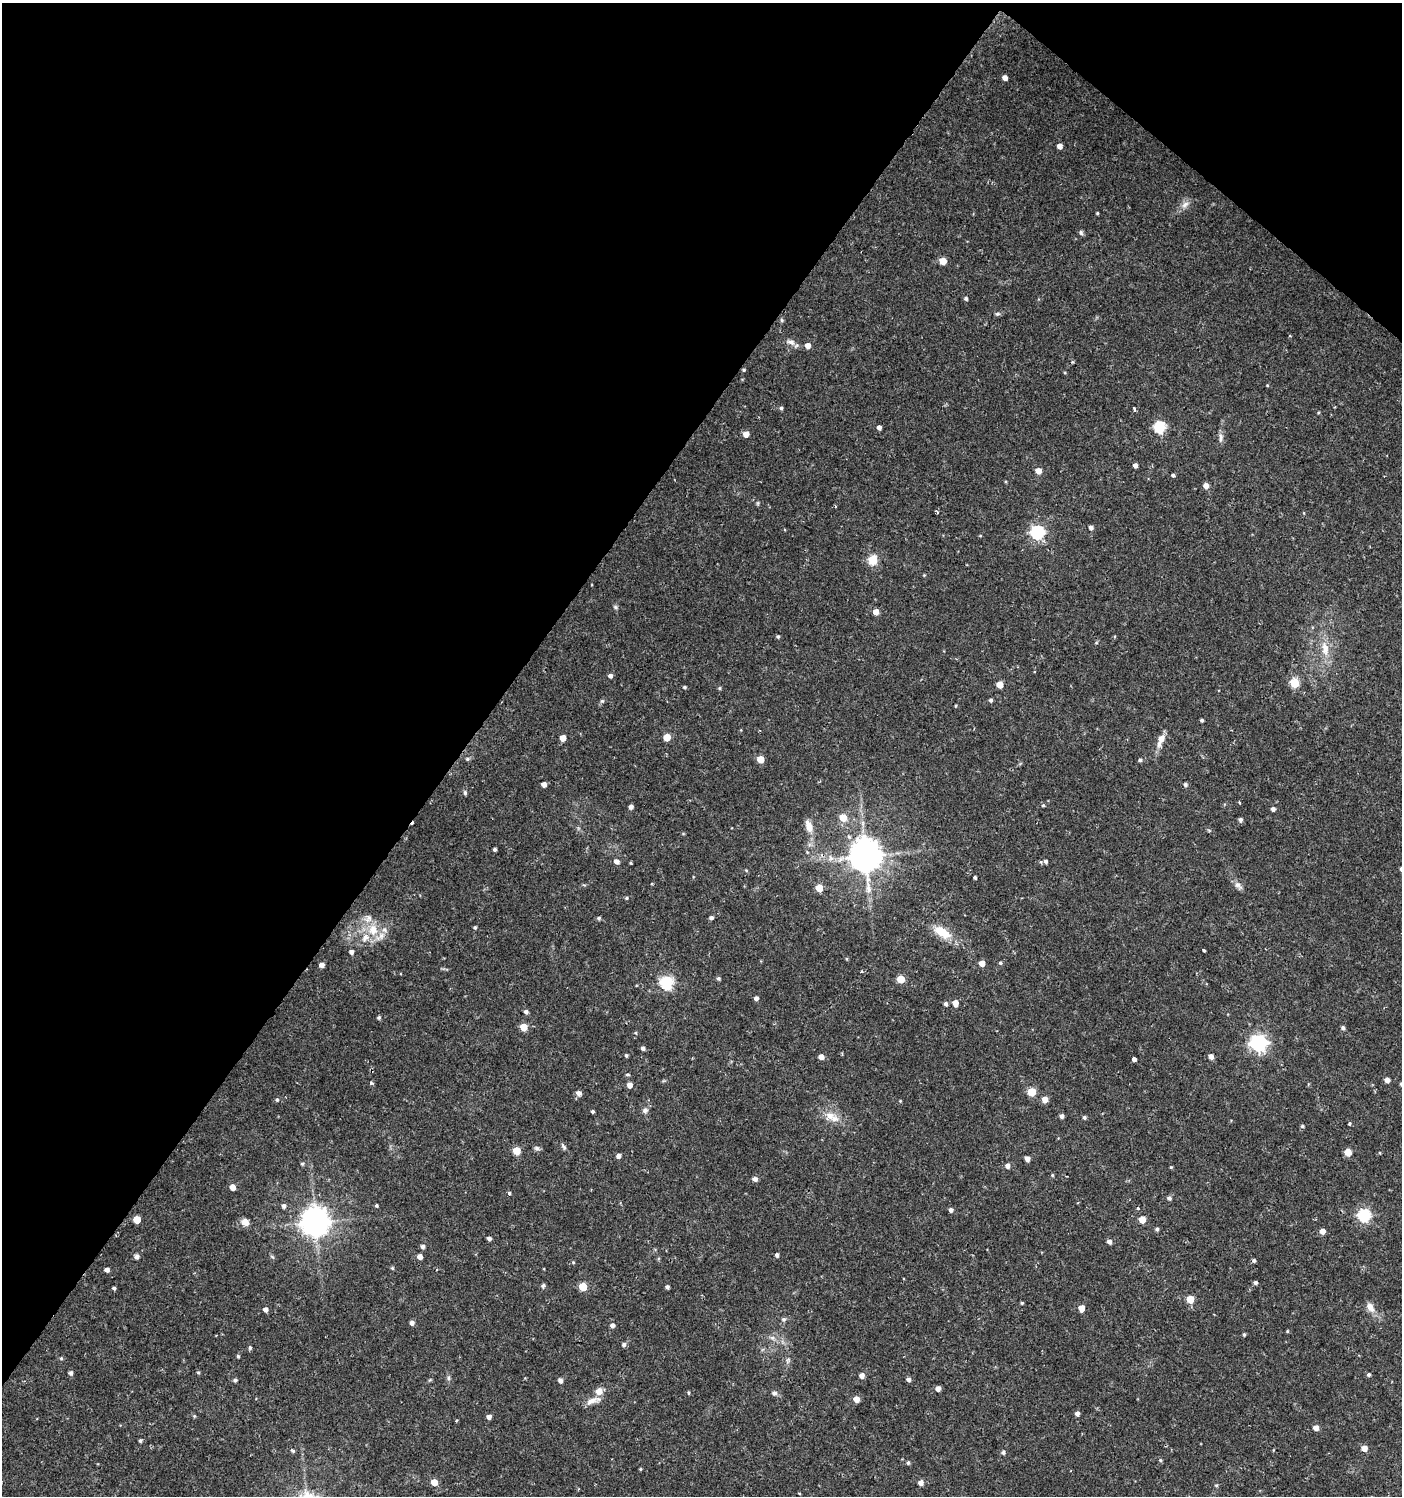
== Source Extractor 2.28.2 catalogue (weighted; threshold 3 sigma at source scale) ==
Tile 2 of 4 x 4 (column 2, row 1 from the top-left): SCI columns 1643-3042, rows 4483-5976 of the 6033 x 6002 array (HDU 1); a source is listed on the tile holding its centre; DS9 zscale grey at full resolution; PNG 1404 x 1498 px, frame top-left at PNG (2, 3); no overlay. Shown black and unused: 37% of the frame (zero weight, under 2 of 3 exposures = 1% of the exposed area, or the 3 px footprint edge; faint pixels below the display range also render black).
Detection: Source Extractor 2.28.2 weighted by HDU 2 'WHT'; one run over the whole footprint, this tile lists its part. Background 0.0256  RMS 0.0039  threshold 0.0174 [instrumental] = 3 sigma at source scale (4.5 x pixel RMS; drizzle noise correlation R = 1.50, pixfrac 1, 0.0396/0.0396 arcsec/px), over >= 5 px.
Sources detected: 208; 2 cosmic-ray / hot-pixel residue — not listed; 4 inside a brighter listed object's ellipse — not listed separately; the other 202 listed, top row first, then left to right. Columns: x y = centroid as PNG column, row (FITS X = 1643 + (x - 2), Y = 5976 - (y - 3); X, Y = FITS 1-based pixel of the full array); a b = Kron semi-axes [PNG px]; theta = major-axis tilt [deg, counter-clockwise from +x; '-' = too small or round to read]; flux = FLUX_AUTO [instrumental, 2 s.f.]
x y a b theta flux
1005 78 4 4 - 2.4
1060 146 4 4 - 2.7
1185 205 13 7 45 2.2
1097 213 3 3 - 0.36
1081 233 8 5 -73 0.74
943 261 5 5 - 7.3
966 298 4 4 - 0.79
998 314 7 5 1 0.72
782 320 6 5 - 0.54
791 342 11 8 -14 2
808 346 5 5 - 2.9
744 370 4 4 - 0.46
1267 385 4 3 - 0.31
781 408 5 4 - 0.79
1134 409 4 2 - 0.8
1318 413 5 3 - 0.34
879 427 5 4 - 1.2
1160 427 6 6 - 38
746 434 5 5 - 3.7
1221 438 13 6 82 1.6
1135 465 4 4 - 1.8
1038 471 5 5 - 3.7
1173 475 4 3 - 1.8
1206 486 5 5 - 2.5
758 503 6 4 90 0.46
937 512 5 3 - 0.46
1091 528 5 4 - 1.3
1037 532 6 6 - 61
980 536 5 3 - 0.3
873 560 5 5 - 21
924 575 4 3 - 0.34
615 607 7 4 -28 0.67
876 612 5 5 - 3.2
778 637 4 4 - 0.55
1096 643 5 3 - 0.38
1325 649 22 10 -77 5.9
610 676 4 4 - 1.4
1294 683 5 5 - 17
1000 684 5 5 - 6
684 687 4 4 - 0.59
720 688 5 3 - 0.4
991 700 4 4 - 0.82
602 701 6 5 - 0.64
956 706 3 2 - 0.41
1202 720 3 3 - 0.67
760 731 3 2 - 0.37
667 737 5 5 - 7.1
563 738 5 5 - 4.9
1161 739 17 7 68 3.7
467 759 6 5 - 0.68
760 759 5 5 - 7.1
1140 760 5 4 - 0.72
544 784 4 4 - 2
1185 785 5 4 - 0.8
465 793 6 4 -89 0.76
1239 803 4 3 - 0.45
1043 805 4 3 - 0.5
631 807 4 4 - 1.4
1273 809 5 5 - 1.1
843 818 5 5 - 7.9
1240 820 5 4 - 1.1
809 826 17 9 -69 3.9
495 849 4 3 - 0.72
865 856 10 9 - 790
616 861 6 5 - 1.8
1046 861 5 4 - 0.91
746 870 5 3 - 0.36
975 877 3 3 - 0.63
1238 885 13 7 -42 1.8
819 888 5 5 - 7.7
626 898 4 4 - 0.5
599 918 5 5 - 0.73
711 918 5 4 - 0.9
475 928 4 4 - 0.62
373 930 17 14 -86 8
942 932 23 11 -32 8.6
1204 950 3 3 - 1
351 952 4 4 - 1.4
982 963 5 4 - 3.6
1000 963 4 4 - 0.51
321 965 5 4 - 2.5
718 978 5 4 - 0.7
901 979 5 5 - 9.9
666 983 6 6 - 52
756 998 4 4 - 1.5
955 1003 5 5 - 4.1
945 1004 5 5 - 0.99
526 1012 4 4 - 1.1
379 1017 4 4 - 0.72
524 1027 5 5 - 8.1
1343 1028 5 5 - 0.86
636 1033 4 3 - 0.37
1258 1043 7 7 - 120
643 1048 5 4 - 1.1
626 1055 4 3 - 0.62
1211 1056 5 5 - 1.9
821 1057 5 5 - 2.3
1134 1059 4 4 - 4.4
627 1074 5 4 - 0.55
1387 1080 4 4 - 2.2
371 1083 5 3 - 0.72
1401 1084 4 3 - 0.67
629 1085 5 5 - 2.5
1032 1092 5 5 - 13
579 1093 5 5 - 1.9
1045 1099 5 5 - 3.4
277 1100 5 4 - 0.61
900 1101 4 4 - 0.33
645 1110 8 7 - 1.2
592 1111 3 3 - 0.58
830 1115 14 13 - 4.5
1062 1116 4 4 - 1.4
1084 1117 4 4 - 0.78
1349 1124 3 3 - 1
1302 1126 5 4 - 0.64
563 1146 11 4 -62 0.88
537 1148 8 6 -16 0.98
516 1151 5 5 - 10
1348 1152 5 5 - 6
618 1156 5 4 - 1.4
1027 1159 4 4 - 2.2
302 1164 6 4 -1 0.56
1007 1166 5 5 - 1.7
1171 1167 4 4 - 0.4
1052 1175 4 4 - 0.4
755 1179 6 5 - 1.4
232 1187 5 4 - 3.6
509 1193 4 4 - 0.65
1169 1198 5 5 - 0.97
376 1205 4 4 - 0.55
284 1206 5 5 - 1.2
1138 1208 3 3 - 1.4
951 1210 5 4 - 1.3
1364 1215 6 6 - 53
1142 1219 5 5 - 5.9
137 1220 5 5 - 7.5
245 1222 11 8 -36 2.5
315 1222 9 9 - 540
1157 1229 4 4 - 0.76
1322 1231 5 5 - 2.7
489 1238 4 4 - 1.1
1109 1241 5 4 - 1.6
423 1246 5 5 - 1.1
777 1255 4 4 - 1
137 1257 5 5 - 1.6
272 1257 7 3 -37 0.54
420 1257 5 4 - 2.3
1254 1260 4 4 - 0.75
573 1262 5 3 - 0.36
392 1268 4 4 - 0.48
107 1270 4 4 - 1.6
1255 1283 5 4 - 0.87
543 1286 7 5 72 0.71
582 1287 5 5 - 11
667 1287 4 3 - 0.95
114 1288 4 3 - 0.72
1190 1299 5 5 - 7.6
1022 1303 4 3 - 0.44
1370 1307 14 9 -58 2.9
1081 1308 5 4 - 4.6
265 1309 4 4 - 1.7
783 1319 6 6 - 0.83
412 1323 4 4 - 1.6
612 1325 5 5 - 1.4
1287 1331 4 4 - 0.36
1244 1334 4 3 - 0.5
772 1338 7 5 -28 1
624 1345 5 5 - 1
250 1348 5 4 - 0.7
238 1356 4 3 - 0.55
61 1358 5 4 - 0.52
788 1360 8 5 76 0.84
71 1373 5 4 - 1.3
198 1373 5 4 - 0.5
1369 1374 5 5 - 0.7
862 1376 4 4 - 2.2
448 1378 6 5 - 0.72
908 1379 5 4 - 1.1
235 1380 5 4 - 0.78
430 1380 6 3 19 0.4
560 1381 5 4 - 1.4
938 1389 5 4 - 2
599 1391 9 8 - 3.2
688 1393 4 3 - 0.45
774 1393 7 6 - 1.2
856 1399 5 5 - 3.6
591 1401 21 8 21 3.1
1077 1413 4 4 - 1.5
194 1416 4 4 - 0.42
489 1417 4 4 - 1.7
1316 1428 5 5 - 2.8
140 1441 4 4 - 0.64
1364 1448 5 5 - 3.3
293 1451 5 4 - 0.5
1003 1452 5 5 - 0.88
1160 1460 5 4 - 0.51
908 1463 5 5 - 0.7
640 1469 4 4 - 0.35
434 1482 5 5 - 5.7
921 1483 5 5 - 2.2
1216 1485 5 4 - 0.45
799 1493 4 2 - 0.35
Isophote crosses this tile's border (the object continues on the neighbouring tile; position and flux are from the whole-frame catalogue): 1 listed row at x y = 1401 1084